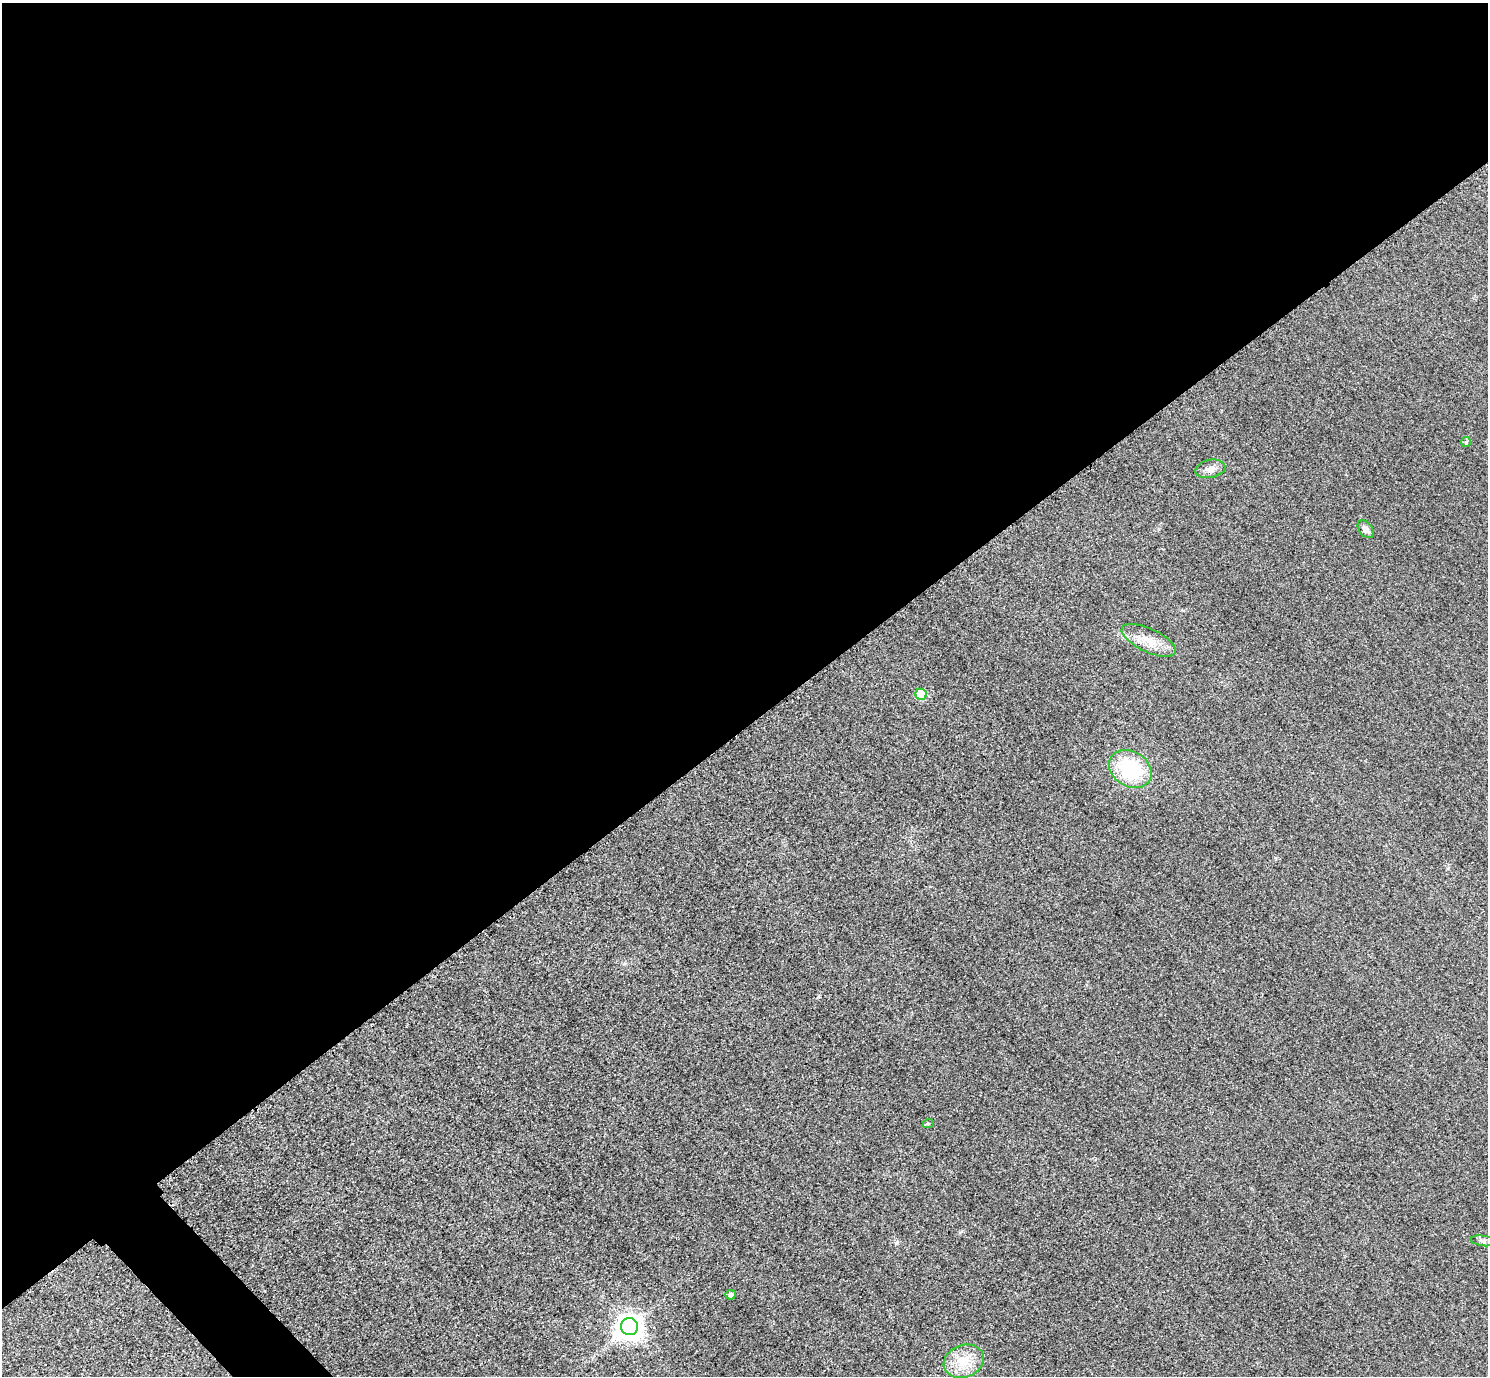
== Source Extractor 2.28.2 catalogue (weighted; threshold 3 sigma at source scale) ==
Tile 2 of 4 x 4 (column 2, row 1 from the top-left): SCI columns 1518-3003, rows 4304-5677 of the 6005 x 6003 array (HDU 1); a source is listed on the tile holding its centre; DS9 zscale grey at full resolution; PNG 1490 x 1378 px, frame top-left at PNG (2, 3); each listed source drawn as its Kron ellipse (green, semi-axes under 4 px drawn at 4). Shown black and unused: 54% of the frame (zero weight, under 3 of 4 exposures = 3% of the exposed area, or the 3 px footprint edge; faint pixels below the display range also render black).
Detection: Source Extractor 2.28.2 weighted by HDU 2 'WHT'; one run over the whole footprint, this tile lists its part. Background 0.0513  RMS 0.016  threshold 0.0718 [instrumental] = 3 sigma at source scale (4.5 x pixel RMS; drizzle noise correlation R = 1.50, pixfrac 1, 0.05/0.05 arcsec/px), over >= 5 px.
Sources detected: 11; all 11 listed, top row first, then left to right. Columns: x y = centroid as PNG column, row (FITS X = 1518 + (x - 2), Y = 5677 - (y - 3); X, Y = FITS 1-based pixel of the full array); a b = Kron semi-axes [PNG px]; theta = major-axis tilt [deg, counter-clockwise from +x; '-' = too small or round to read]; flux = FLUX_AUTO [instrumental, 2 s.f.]
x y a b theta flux
1466 442 5 5 - 2.1
1210 469 15 9 13 10
1366 529 10 6 -53 7.6
1149 640 29 11 -25 29
921 694 6 5 - 57
1130 769 23 17 -32 110
928 1124 6 3 19 1.7
1483 1241 12 5 -8 4.2
731 1295 5 5 - 5.5
630 1327 8 8 - 1600
964 1361 20 16 21 37
Unlisted compact peaks at least as high as the median listed source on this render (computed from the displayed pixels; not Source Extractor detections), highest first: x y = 896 1243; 819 996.